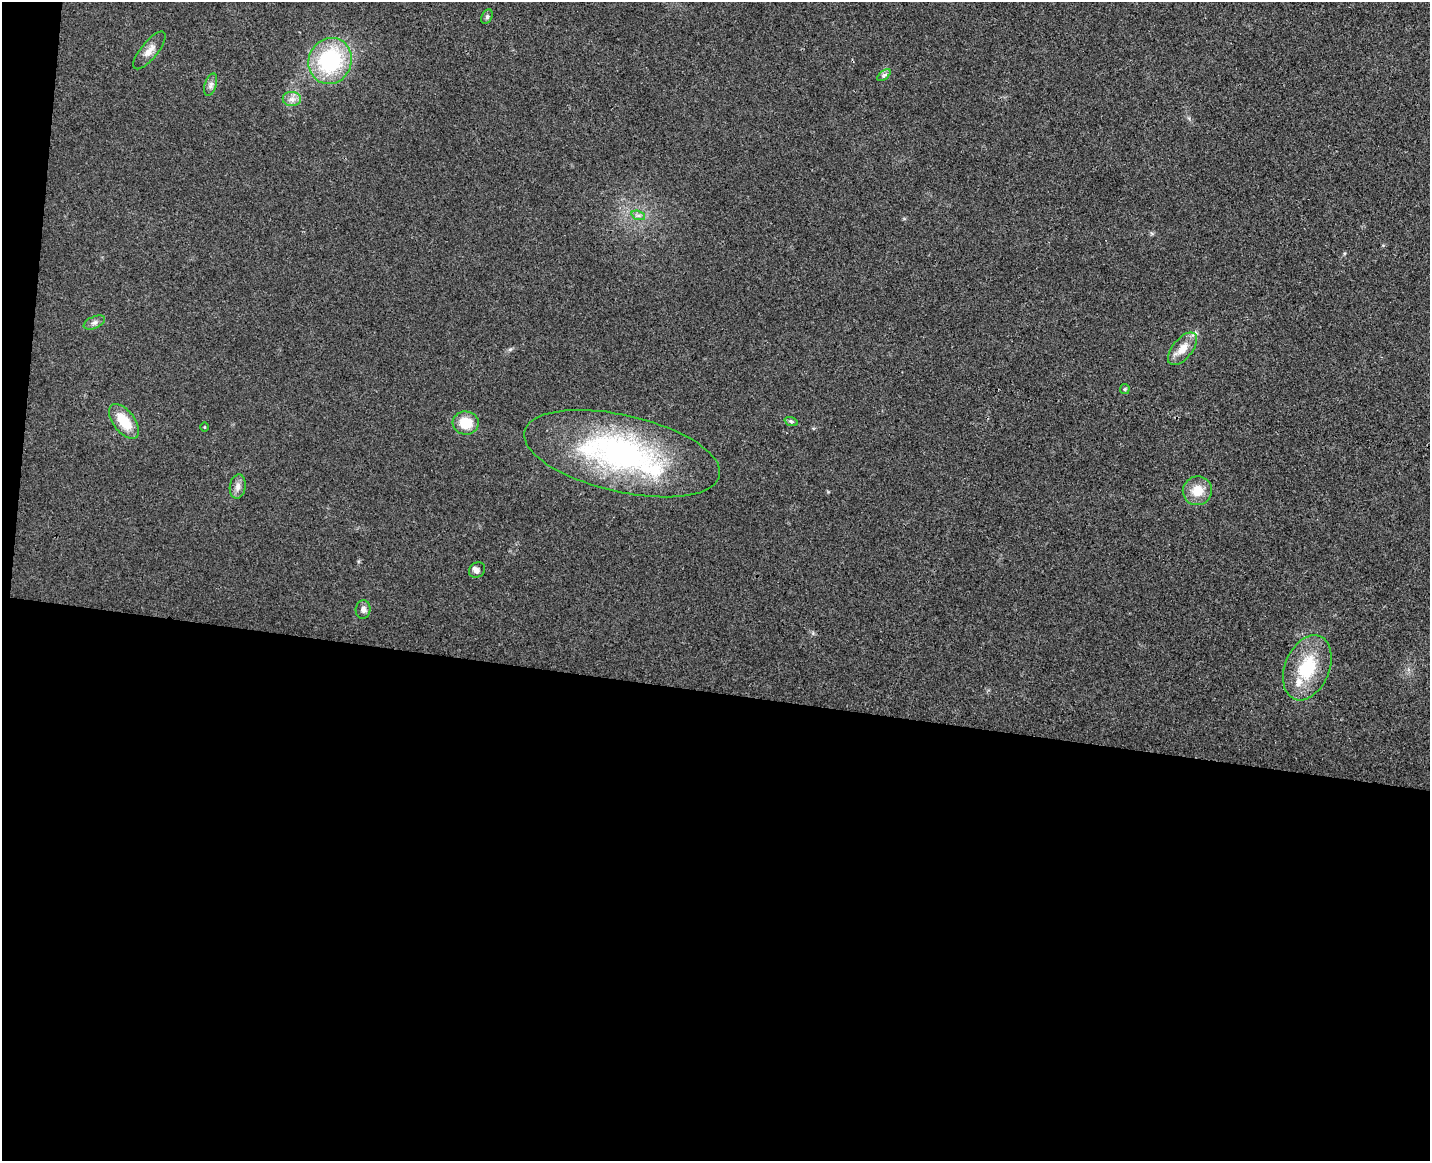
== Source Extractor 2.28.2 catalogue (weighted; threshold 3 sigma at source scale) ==
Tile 10 of 3 x 4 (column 1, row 4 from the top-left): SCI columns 169-1596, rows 13-1171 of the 4732 x 4672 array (HDU 1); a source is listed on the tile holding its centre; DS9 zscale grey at full resolution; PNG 1432 x 1163 px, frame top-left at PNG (2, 2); each listed source drawn as its Kron ellipse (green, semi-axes under 4 px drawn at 4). Shown black and unused: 42% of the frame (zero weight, under 3 of 4 exposures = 6% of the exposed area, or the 3 px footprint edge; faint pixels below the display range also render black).
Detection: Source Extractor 2.28.2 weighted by HDU 2 'WHT'; one run over the whole footprint, this tile lists its part. Background 0.0215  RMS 0.0063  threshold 0.0286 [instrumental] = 3 sigma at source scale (4.5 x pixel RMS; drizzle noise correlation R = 1.50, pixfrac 1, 0.05/0.05 arcsec/px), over >= 5 px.
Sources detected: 23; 3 inside a brighter listed object's ellipse — not listed separately; the other 20 listed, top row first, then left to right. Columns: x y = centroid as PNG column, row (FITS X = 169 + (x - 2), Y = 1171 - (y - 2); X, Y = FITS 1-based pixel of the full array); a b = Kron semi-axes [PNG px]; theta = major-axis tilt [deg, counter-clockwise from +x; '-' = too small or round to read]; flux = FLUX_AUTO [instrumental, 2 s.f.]
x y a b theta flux
487 17 7 5 64 1.4
149 50 23 8 51 5.4
330 61 23 21 66 63
884 75 8 4 37 1.4
211 85 11 6 73 2.2
292 99 9 7 -1 3.2
638 215 7 4 -18 1.6
94 322 11 6 23 2.3
1182 349 19 10 51 8.6
1125 389 5 5 - 0.84
124 421 20 10 -52 17
791 421 7 4 -19 0.99
466 423 13 11 -6 14
204 427 5 3 - 0.59
622 454 100 38 -13 160
238 486 12 8 80 3.5
1197 491 15 14 - 11
477 570 8 7 - 2.1
363 610 9 7 84 2.6
1307 668 34 22 68 33